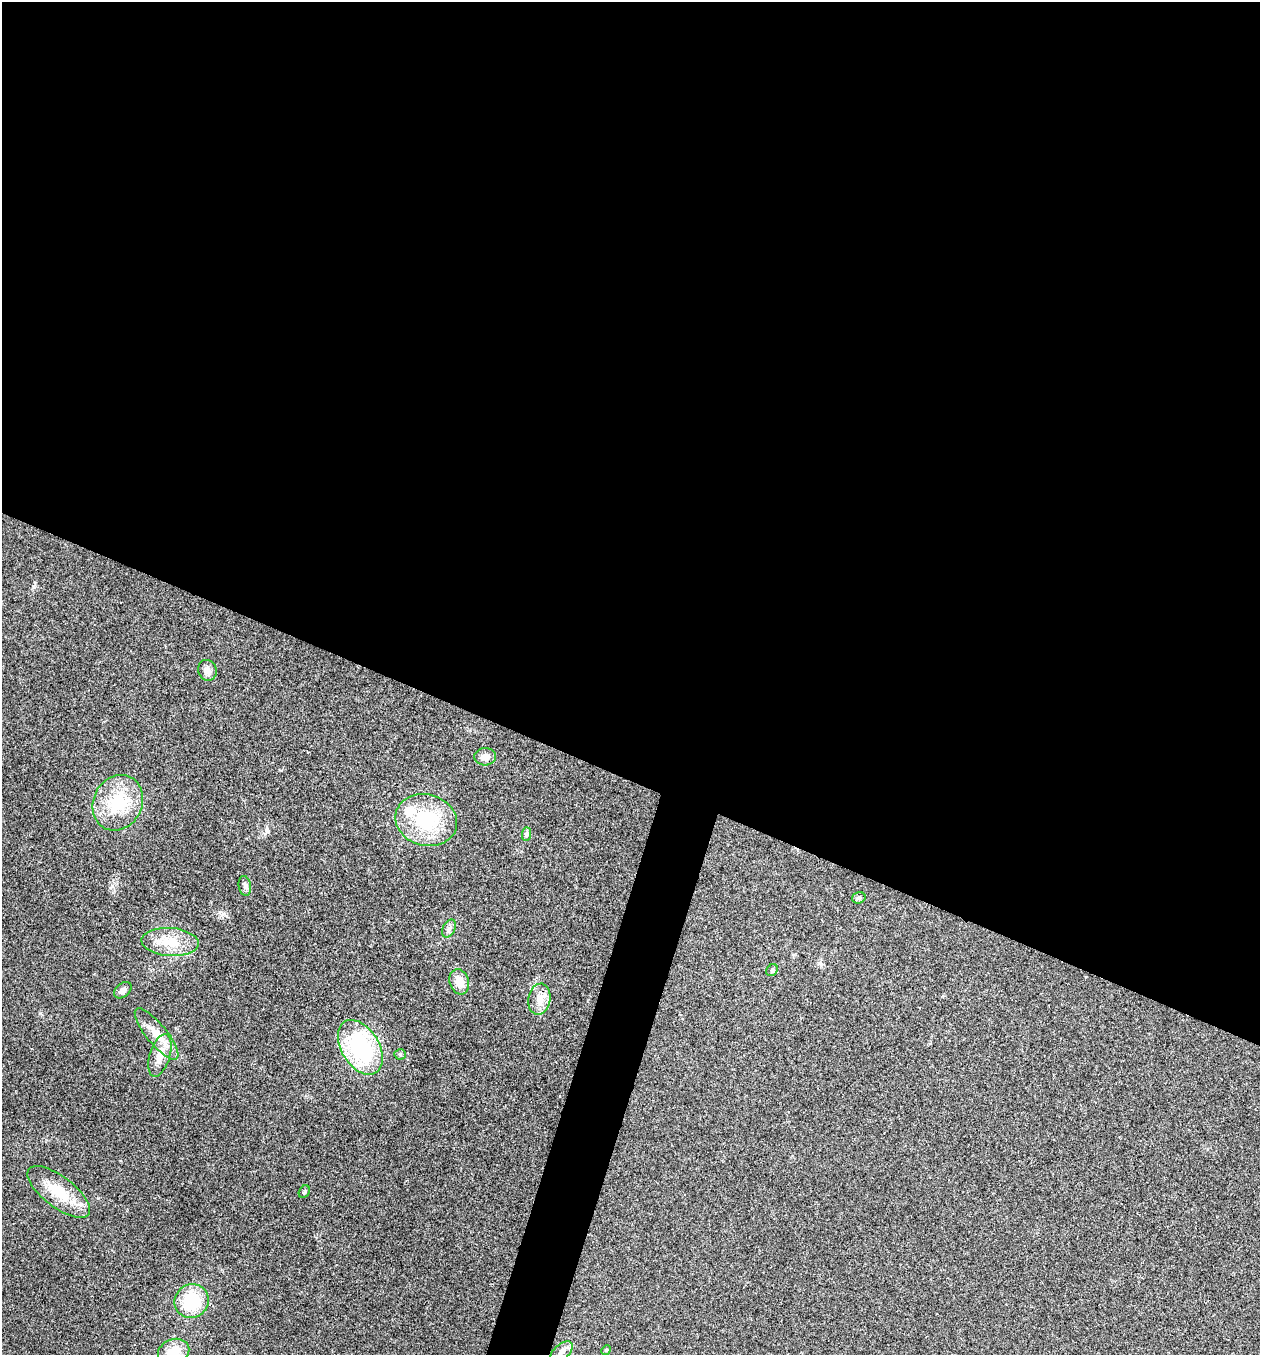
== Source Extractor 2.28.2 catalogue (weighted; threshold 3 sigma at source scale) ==
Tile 3 of 4 x 4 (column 3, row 1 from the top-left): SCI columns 2652-3909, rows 4064-5416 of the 5434 x 5419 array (HDU 1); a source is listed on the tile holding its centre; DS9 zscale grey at full resolution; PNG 1262 x 1357 px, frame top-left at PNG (2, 2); each listed source drawn as its Kron ellipse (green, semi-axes under 4 px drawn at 4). Shown black and unused: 59% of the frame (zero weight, under 3 of 4 exposures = <1% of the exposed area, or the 3 px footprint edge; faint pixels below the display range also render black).
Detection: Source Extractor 2.28.2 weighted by HDU 2 'WHT'; one run over the whole footprint, this tile lists its part. Background 0.0237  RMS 0.0041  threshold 0.0183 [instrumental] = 3 sigma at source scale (4.5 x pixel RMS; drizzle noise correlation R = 1.50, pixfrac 1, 0.05/0.05 arcsec/px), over >= 5 px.
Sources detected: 24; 1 inside a brighter listed object's ellipse — not listed separately; the other 23 listed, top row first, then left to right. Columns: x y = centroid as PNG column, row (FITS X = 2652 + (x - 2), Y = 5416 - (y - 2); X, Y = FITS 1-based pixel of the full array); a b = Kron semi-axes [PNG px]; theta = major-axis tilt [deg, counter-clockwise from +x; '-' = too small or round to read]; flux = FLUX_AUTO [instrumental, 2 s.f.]
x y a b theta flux
207 670 10 9 - 2.3
485 757 11 8 2 2.8
118 803 29 24 63 18
426 820 31 25 -15 27
527 834 7 4 89 0.83
245 886 10 6 -80 1.3
859 898 7 5 18 1
449 929 9 6 63 1.3
170 942 29 14 -4 10
772 970 6 5 - 0.76
459 982 13 9 -73 4.7
123 990 10 6 41 1.9
539 999 15 11 79 4.5
157 1034 32 10 -51 6.7
360 1047 30 19 -59 42
400 1054 6 5 - 0.64
160 1055 22 10 73 6
59 1192 37 15 -37 13
304 1192 6 5 - 0.7
192 1301 17 16 - 20
606 1350 5 4 - 0.46
174 1352 16 12 22 8
562 1352 13 7 41 2.3
Isophote crosses this tile's border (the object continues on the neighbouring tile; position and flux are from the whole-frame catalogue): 1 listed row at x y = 174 1352
Unlisted compact peaks at least as high as the median listed source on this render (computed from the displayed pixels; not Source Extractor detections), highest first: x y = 33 586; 98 1198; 223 914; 112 886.